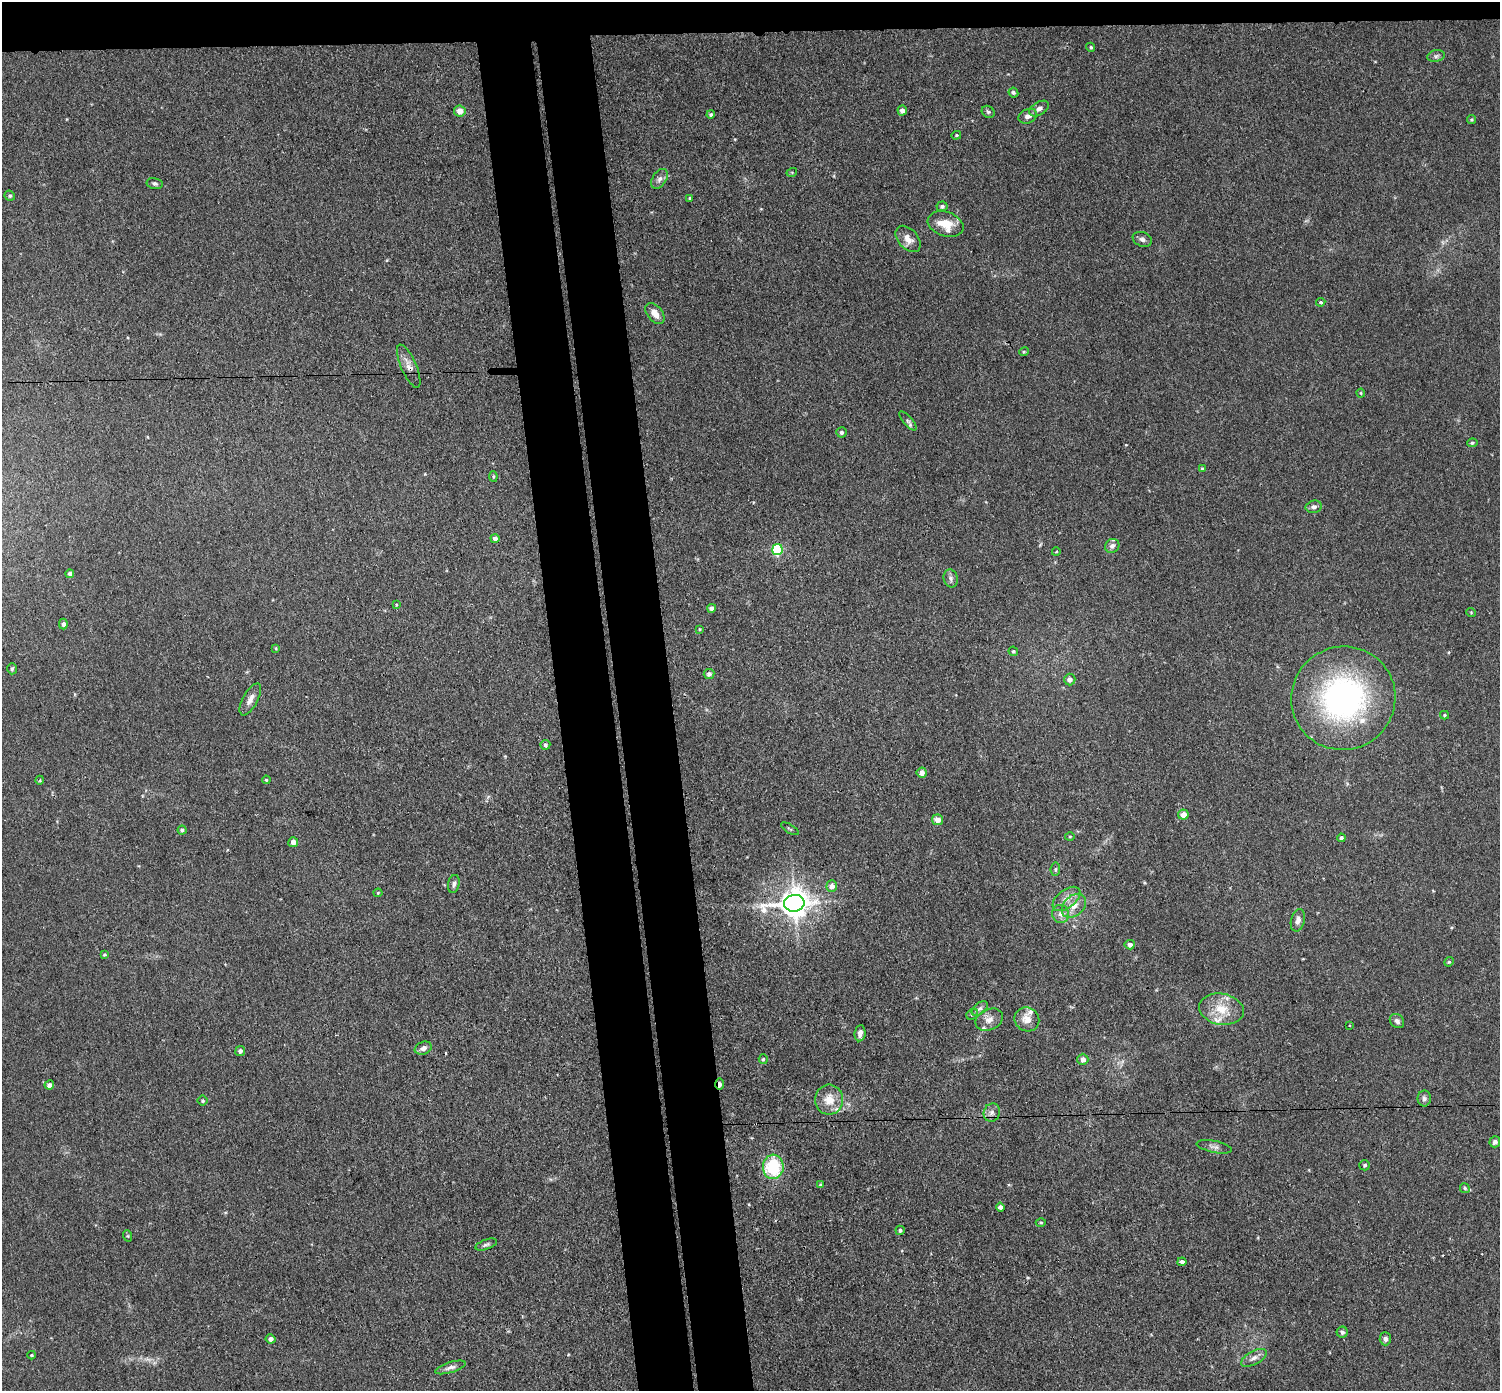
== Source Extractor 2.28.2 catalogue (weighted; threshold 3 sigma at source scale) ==
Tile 2 of 3 x 3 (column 2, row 1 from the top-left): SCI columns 1556-3053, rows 2910-4298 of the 4608 x 4537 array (HDU 1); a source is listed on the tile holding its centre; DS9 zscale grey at full resolution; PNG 1502 x 1393 px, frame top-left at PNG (2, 2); each listed source drawn as its Kron ellipse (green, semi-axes under 4 px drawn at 4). Shown black and unused: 9% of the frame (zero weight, under 3 of 4 exposures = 6% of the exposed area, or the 3 px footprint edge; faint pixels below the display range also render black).
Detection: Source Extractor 2.28.2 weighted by HDU 2 'WHT'; one run over the whole footprint, this tile lists its part. Background 0.0394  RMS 0.0046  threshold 0.0209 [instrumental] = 3 sigma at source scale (4.5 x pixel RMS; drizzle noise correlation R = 1.50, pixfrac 1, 0.05/0.05 arcsec/px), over >= 5 px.
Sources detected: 119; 3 cosmic-ray / hot-pixel residue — neither listed nor drawn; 7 inside a brighter listed object's ellipse — not listed separately; the other 109 listed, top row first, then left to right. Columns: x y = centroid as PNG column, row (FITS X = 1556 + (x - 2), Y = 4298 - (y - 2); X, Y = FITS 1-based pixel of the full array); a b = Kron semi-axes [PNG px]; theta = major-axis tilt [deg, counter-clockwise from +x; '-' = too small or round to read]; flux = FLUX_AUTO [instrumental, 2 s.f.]
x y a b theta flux
1091 47 5 4 - 0.64
1436 56 9 5 11 1.1
1013 93 5 4 - 0.92
1039 109 11 6 30 2
902 110 5 4 - 1.9
460 111 6 5 - 3.6
988 112 7 5 -38 0.8
711 114 4 4 - 0.9
1028 116 9 6 24 2.4
1472 119 4 4 - 0.62
956 135 5 4 - 0.46
792 172 5 3 - 0.4
659 179 11 7 57 1.9
155 184 8 5 -11 1
10 196 5 5 - 0.83
690 198 4 3 - 0.49
942 206 5 5 - 0.98
946 224 18 12 -18 9
908 239 15 9 -49 3.9
1142 239 10 7 -22 1.5
1321 302 4 4 - 0.7
655 313 12 7 -50 3.9
1024 352 5 4 - 0.51
409 366 23 7 -67 3.6
1361 393 4 4 - 0.43
908 421 12 4 -50 1.2
841 432 5 5 - 0.93
1472 443 5 3 - 0.66
1202 468 4 3 - 0.52
493 476 5 4 - 0.51
1314 507 8 6 11 1.5
495 538 4 4 - 1.8
1112 546 7 6 - 1.6
777 550 5 5 - 38
1056 552 4 3 - 0.38
70 574 4 4 - 1.7
951 578 9 7 -76 1.5
396 605 4 4 - 0.44
712 608 4 4 - 1.7
1471 612 5 3 - 0.38
63 624 5 4 - 1.5
699 629 3 2 - 0.43
276 648 4 4 - 0.47
1013 651 5 4 - 0.65
12 669 5 4 - 0.74
709 674 5 5 - 1.5
1070 679 6 5 - 1.9
1343 698 52 51 - 110
250 699 18 7 62 3
1444 715 4 4 - 0.47
545 745 5 5 - 0.92
922 773 5 5 - 2.5
40 780 4 3 - 0.4
266 780 4 3 - 0.5
1183 815 5 5 - 3.2
938 820 5 5 - 3.5
790 829 10 2 -30 0.51
182 830 4 4 - 0.73
1070 836 5 3 - 0.43
1341 838 4 4 - 1.1
293 842 5 5 - 2.2
1055 869 7 4 83 0.81
454 884 9 5 78 1.4
832 886 6 5 - 2.9
378 893 4 4 - 0.46
1066 899 16 9 37 4.2
794 903 10 8 9 690
1074 906 14 10 43 5.1
1060 914 9 8 - 2.4
1298 920 11 6 76 2.3
1130 945 5 5 - 1.9
104 955 4 4 - 0.52
1449 962 5 4 - 0.59
980 1008 9 5 39 1.4
1221 1009 22 15 -10 11
972 1014 6 5 - 0.77
1027 1019 13 12 - 4.5
989 1020 14 10 24 3.6
1397 1021 8 6 -45 1.5
1349 1026 3 2 - 0.76
860 1033 8 5 83 2.2
423 1048 9 6 21 2
240 1051 5 5 - 1.5
763 1059 5 4 - 0.78
1083 1059 5 5 - 2.1
719 1084 6 3 90 2.7
49 1085 5 4 - 1.9
1424 1098 8 6 90 1.5
829 1100 15 14 - 7.1
203 1101 5 5 - 0.71
992 1113 9 8 - 2.2
1495 1142 5 5 - 1.7
1214 1147 18 6 -11 1.9
1365 1165 5 5 - 0.84
773 1167 12 10 87 26
820 1185 4 3 - 0.5
1465 1188 5 5 - 0.76
1000 1207 4 4 - 1.4
1041 1222 5 3 - 0.53
900 1230 4 4 - 0.9
128 1236 6 3 -71 0.48
486 1244 11 5 19 1.2
1182 1262 4 3 - 4.5
1342 1332 5 5 - 1.3
271 1339 5 4 - 2
1385 1339 6 5 - 1.6
32 1355 4 3 - 0.51
1254 1358 14 6 28 2.4
450 1367 16 5 17 1.9
Overlapping masked pixels (flux is a lower limit): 2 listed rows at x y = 409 366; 719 1084